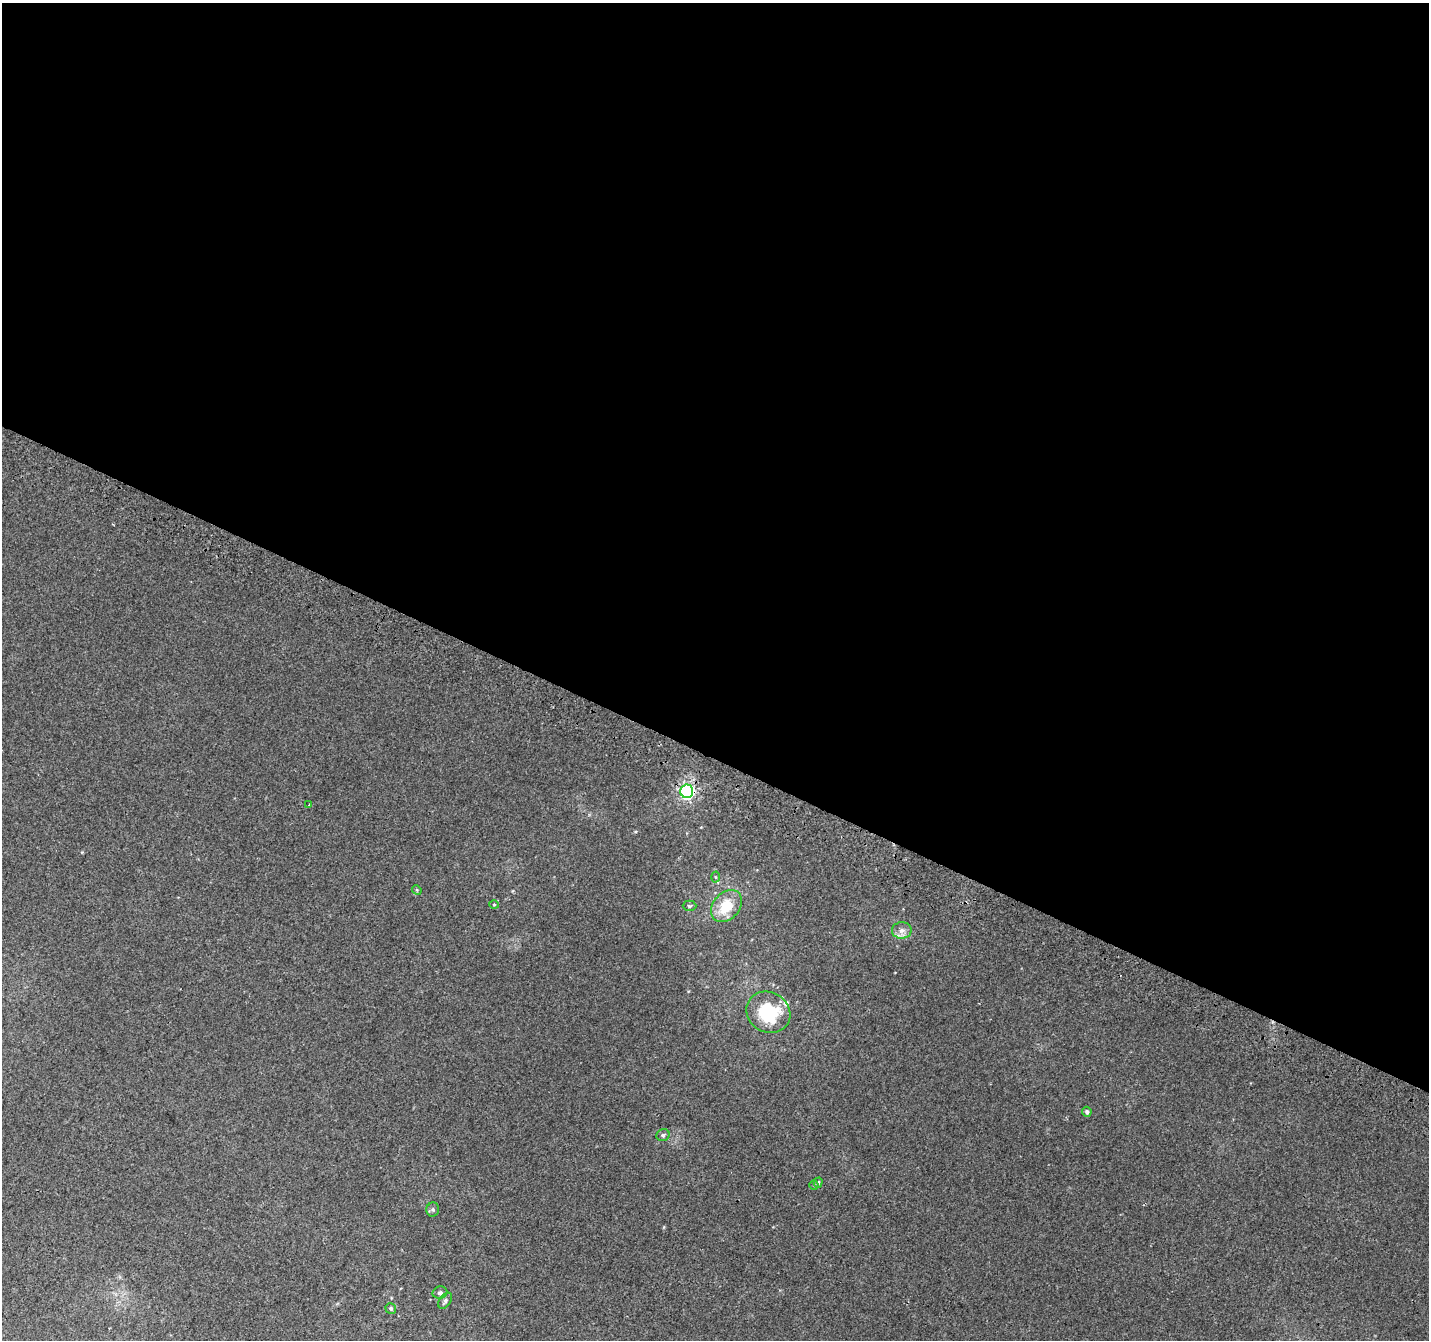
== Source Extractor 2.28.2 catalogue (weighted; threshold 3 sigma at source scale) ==
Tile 3 of 4 x 4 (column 3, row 1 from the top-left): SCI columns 2883-4309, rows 4319-5656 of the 5756 x 5897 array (HDU 1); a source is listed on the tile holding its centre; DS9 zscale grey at full resolution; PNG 1431 x 1342 px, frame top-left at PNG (2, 3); each listed source drawn as its Kron ellipse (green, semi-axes under 4 px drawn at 4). Shown black and unused: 57% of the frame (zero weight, under 2 of 3 exposures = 2% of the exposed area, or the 3 px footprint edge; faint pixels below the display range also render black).
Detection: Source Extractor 2.28.2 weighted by HDU 2 'WHT'; one run over the whole footprint, this tile lists its part. Background 0.00306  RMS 0.0037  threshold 0.0169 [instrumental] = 3 sigma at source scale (4.5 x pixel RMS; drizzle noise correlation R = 1.50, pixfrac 1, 0.0396/0.0396 arcsec/px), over >= 5 px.
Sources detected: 18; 1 inside a brighter listed object's ellipse — not listed separately; the other 17 listed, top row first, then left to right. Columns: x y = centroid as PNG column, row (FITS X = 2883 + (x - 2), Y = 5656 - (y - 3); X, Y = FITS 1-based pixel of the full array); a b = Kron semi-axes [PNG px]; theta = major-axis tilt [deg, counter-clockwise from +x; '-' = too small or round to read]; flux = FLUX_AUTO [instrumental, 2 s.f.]
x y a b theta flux
687 791 7 6 - 96
309 805 3 3 - 0.73
716 877 5 3 - 0.43
417 890 5 4 - 0.42
494 904 5 3 - 0.37
689 906 7 5 0 0.65
727 906 18 13 48 11
902 930 10 8 1 2.1
768 1012 23 20 -32 22
1087 1112 5 4 - 0.9
663 1135 7 6 - 0.82
818 1183 5 4 - 0.69
814 1185 4 4 - 0.39
433 1210 7 6 - 0.81
440 1293 7 6 - 1.1
445 1301 9 5 58 1.2
391 1308 5 5 - 0.77
Overlapping masked pixels (flux is a lower limit): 1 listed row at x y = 687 791